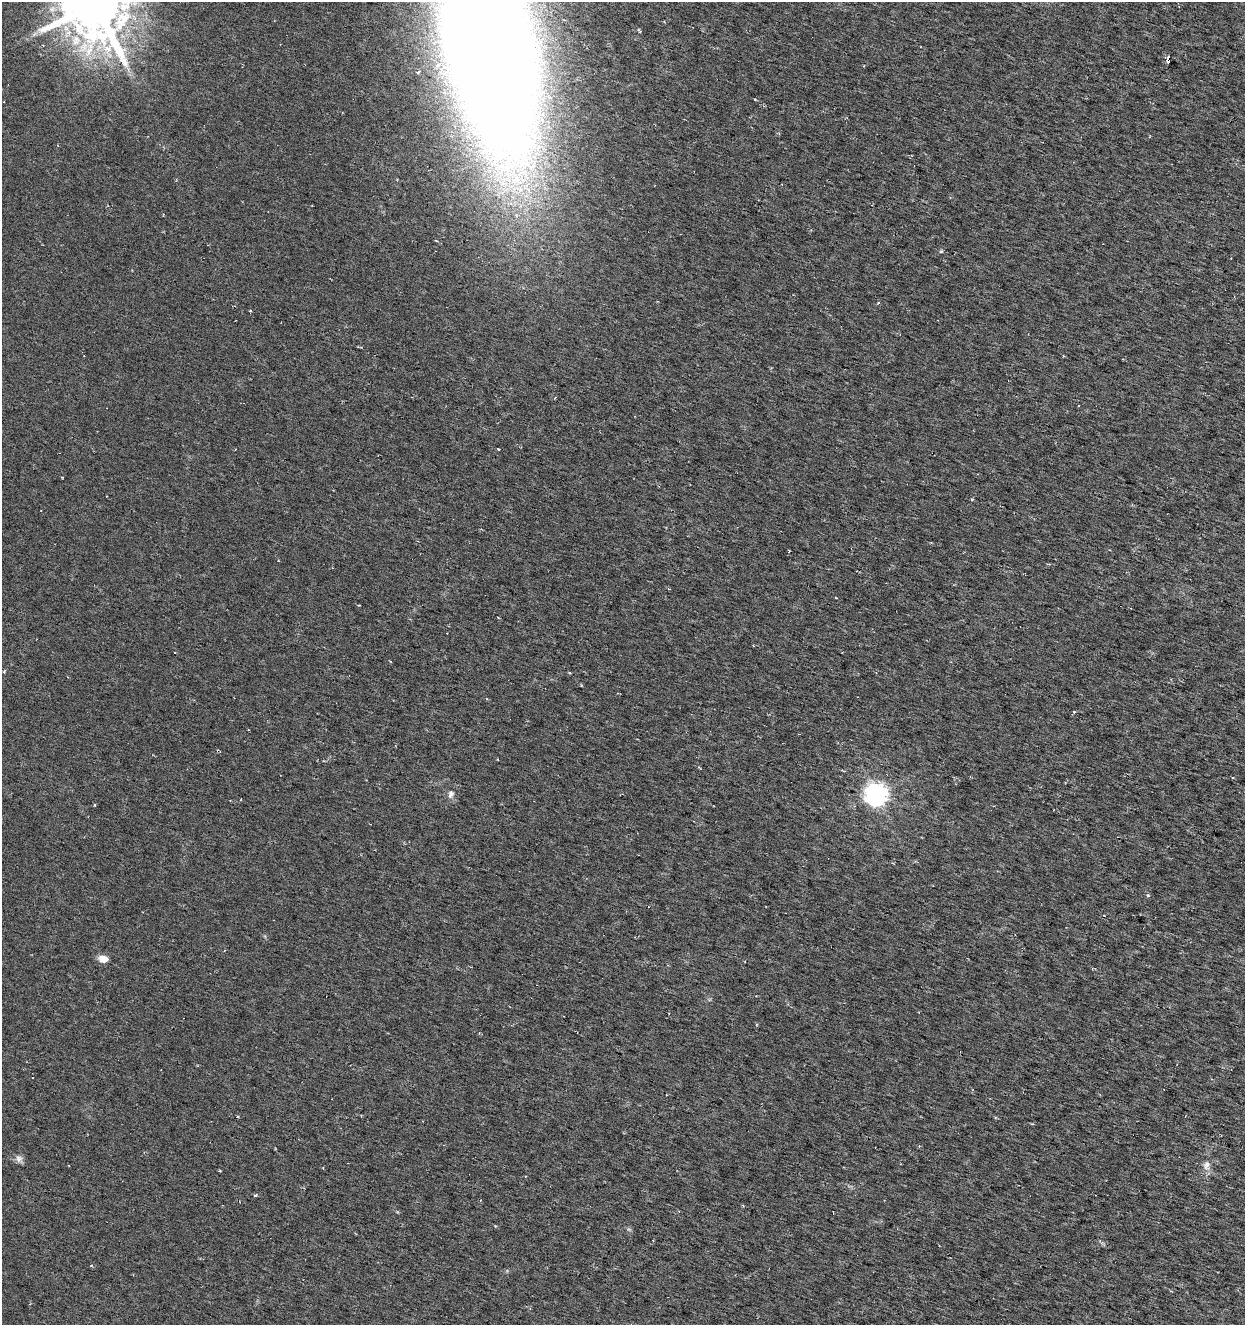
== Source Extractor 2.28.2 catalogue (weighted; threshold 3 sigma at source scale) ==
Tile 6 of 4 x 4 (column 2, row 2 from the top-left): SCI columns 1458-2700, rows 2652-3974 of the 5463 x 5298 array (HDU 1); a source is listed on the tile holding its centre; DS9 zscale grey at full resolution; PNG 1247 x 1327 px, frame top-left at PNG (2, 2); no overlay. Shown black and unused: <1% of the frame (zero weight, under 3 of 6 exposures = <1% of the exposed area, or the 3 px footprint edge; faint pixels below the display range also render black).
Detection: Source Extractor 2.28.2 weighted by HDU 2 'WHT'; one run over the whole footprint, this tile lists its part. Background 0.00669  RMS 0.0034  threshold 0.0139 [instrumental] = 3 sigma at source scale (4.09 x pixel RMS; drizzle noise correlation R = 1.36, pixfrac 0.8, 0.0396/0.0396 arcsec/px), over >= 5 px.
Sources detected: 28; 2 cosmic-ray / hot-pixel residue — not listed; the other 26 listed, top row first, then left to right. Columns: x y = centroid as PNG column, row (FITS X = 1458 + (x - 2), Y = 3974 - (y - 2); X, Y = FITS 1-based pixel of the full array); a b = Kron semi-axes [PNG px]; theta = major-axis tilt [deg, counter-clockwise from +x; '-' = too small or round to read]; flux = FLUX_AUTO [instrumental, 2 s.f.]
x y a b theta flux
95 4 19 17 -70 2800
34 34 11 3 40 0.87
490 48 141 53 -77 1300
1168 60 5 3 - 4.3
418 72 3 3 - 0.41
941 251 5 4 - 0.36
878 303 4 3 - 0.26
250 310 3 3 - 0.35
498 449 3 2 - 0.36
62 477 3 2 - 0.21
106 496 3 2 - 0.2
836 598 4 2 - 0.22
4 672 5 3 - 0.38
581 685 3 3 - 0.31
1074 712 3 3 - 0.4
451 794 11 8 75 1.6
876 794 8 8 - 250
241 799 2 2 - 0.25
95 805 4 2 - 0.28
1148 895 5 4 - 0.45
103 958 10 7 -12 2.9
756 1024 4 3 - 0.33
973 1090 4 3 - 0.32
19 1159 10 9 - 1.5
1206 1165 14 10 -88 2.5
255 1195 5 3 - 0.7
Overlapping masked pixels (flux is a lower limit): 1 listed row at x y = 1168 60
Isophote crosses this tile's border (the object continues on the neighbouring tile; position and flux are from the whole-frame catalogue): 2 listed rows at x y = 95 4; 490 48
Unlisted compact peaks at least as high as the median listed source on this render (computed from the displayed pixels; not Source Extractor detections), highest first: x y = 755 99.